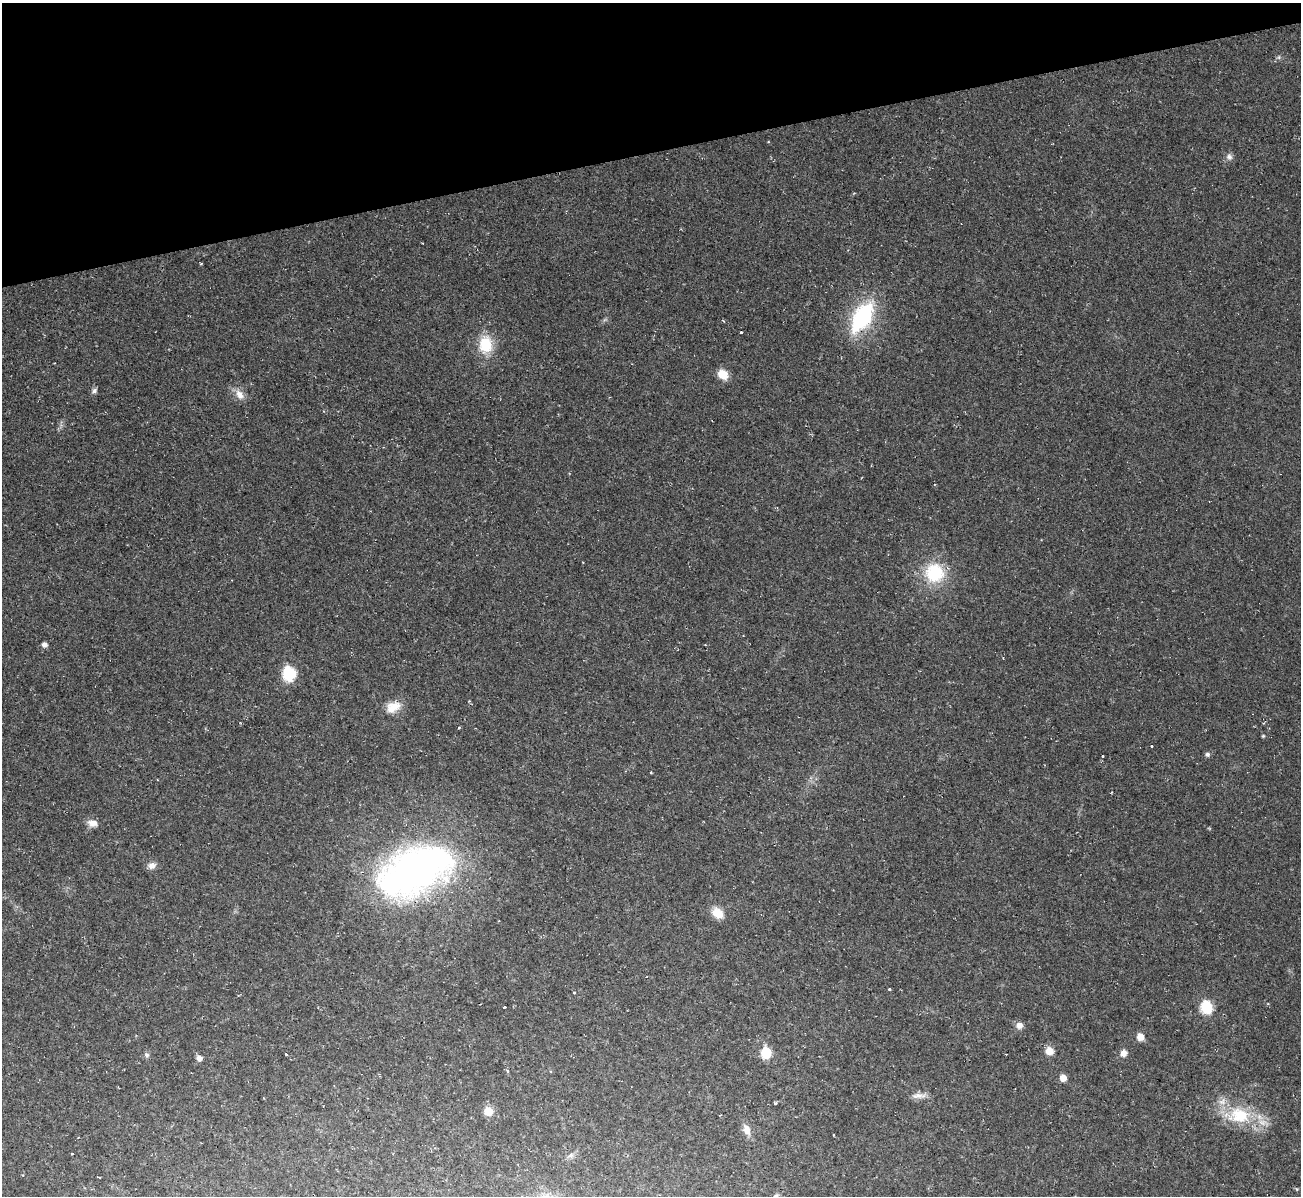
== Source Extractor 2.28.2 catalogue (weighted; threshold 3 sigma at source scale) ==
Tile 3 of 4 x 4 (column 3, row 1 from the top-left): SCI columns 2600-3898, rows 3723-4916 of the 5198 x 5179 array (HDU 1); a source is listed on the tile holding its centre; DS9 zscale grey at full resolution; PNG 1303 x 1198 px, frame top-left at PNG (2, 3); no overlay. Shown black and unused: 13% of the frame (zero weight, under 2 of 3 exposures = <1% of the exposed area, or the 3 px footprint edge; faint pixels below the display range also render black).
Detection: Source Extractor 2.28.2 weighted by HDU 2 'WHT'; one run over the whole footprint, this tile lists its part. Background 0.0232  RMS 0.0062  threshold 0.0278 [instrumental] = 3 sigma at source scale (4.5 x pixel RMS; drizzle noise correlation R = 1.50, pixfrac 1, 0.05/0.05 arcsec/px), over >= 5 px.
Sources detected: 59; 2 too faint to see at this stretch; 3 cosmic-ray / hot-pixel residue — not listed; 3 inside a brighter listed object's ellipse — not listed separately; the other 51 listed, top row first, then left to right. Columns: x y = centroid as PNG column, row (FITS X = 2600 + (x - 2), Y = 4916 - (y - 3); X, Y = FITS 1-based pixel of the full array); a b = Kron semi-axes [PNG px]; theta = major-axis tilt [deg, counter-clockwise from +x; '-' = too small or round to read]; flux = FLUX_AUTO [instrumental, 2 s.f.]
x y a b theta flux
1278 57 8 6 21 1.5
1229 157 10 9 - 2.9
201 264 3 3 - 0.64
862 317 33 18 60 70
741 332 3 3 - 1.9
486 345 20 15 -88 23
55 363 3 2 - 0.4
723 374 9 7 -44 15
94 391 8 6 57 2
239 394 20 10 -48 6.5
935 573 24 24 - 37
44 645 6 6 - 2.5
289 674 9 8 - 47
469 701 3 3 - 0.51
393 707 20 13 22 11
1263 723 4 4 - 0.69
459 728 3 3 - 0.58
1263 736 4 4 - 0.76
1151 746 3 2 - 0.87
1207 754 6 6 - 1.8
1103 756 3 3 - 1.7
651 772 3 3 - 0.52
92 823 13 8 -9 5.1
152 865 12 9 13 3.6
415 871 70 41 23 350
718 913 15 10 -41 10
889 989 3 3 - 2.7
574 992 3 3 - 1.5
505 1007 3 3 - 18
1206 1007 8 7 - 37
1019 1025 8 8 - 4.1
1140 1037 7 6 - 6.2
1049 1051 10 9 - 6
766 1053 8 7 - 29
1123 1053 8 7 - 4.5
286 1054 3 3 - 2.9
147 1055 8 7 - 1.8
199 1058 7 6 - 3.2
507 1070 3 3 - 2.5
1063 1078 6 6 - 5.8
919 1095 21 8 3 5
263 1098 3 2 - 0.55
775 1103 3 3 - 1.6
488 1111 9 8 - 9.7
720 1115 3 2 - 0.57
1239 1115 39 23 -5 36
747 1130 17 9 -73 5.9
71 1154 3 3 - 1.5
570 1156 10 8 24 2.8
99 1177 6 2 -9 0.49
1297 1189 6 5 - 0.85
Overlapping masked pixels (flux is a lower limit): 1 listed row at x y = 415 871